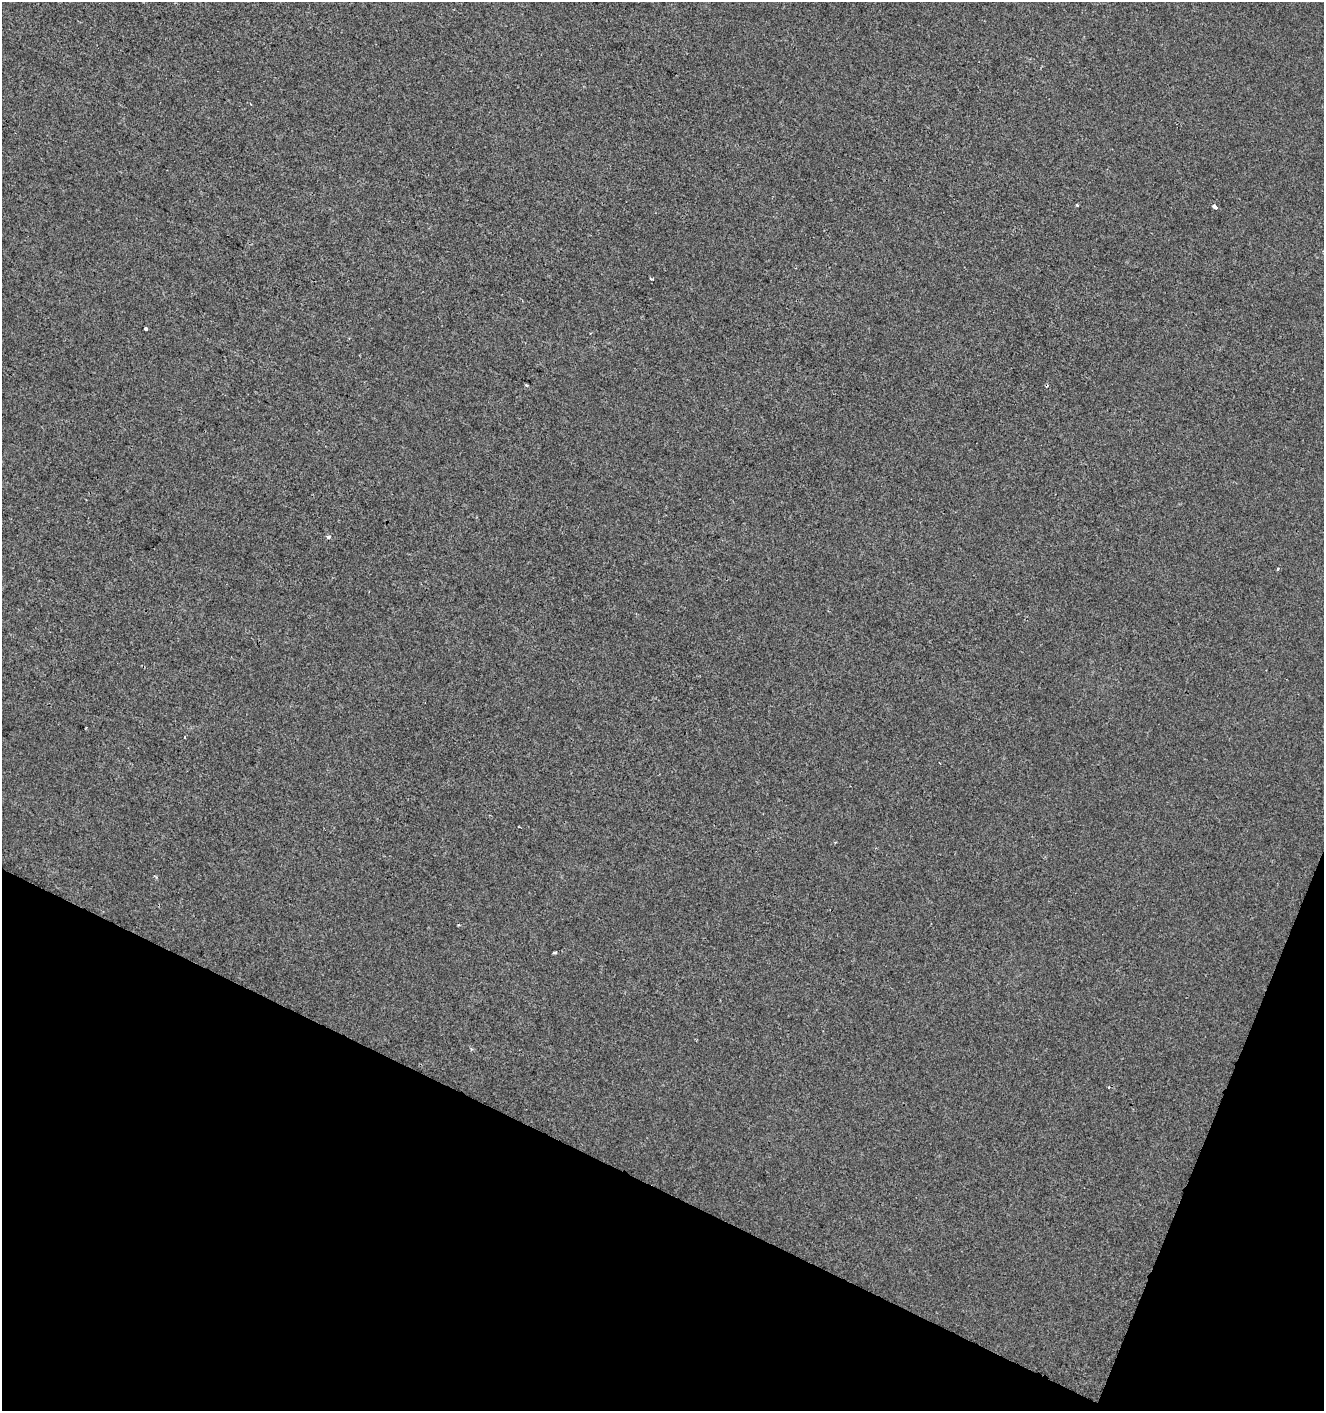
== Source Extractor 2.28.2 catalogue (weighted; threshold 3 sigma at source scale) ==
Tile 15 of 4 x 4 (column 3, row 4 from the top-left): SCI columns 2849-4170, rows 8-1416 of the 5761 x 5642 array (HDU 1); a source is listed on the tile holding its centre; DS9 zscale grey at full resolution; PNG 1326 x 1413 px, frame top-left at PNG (2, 2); no overlay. Shown black and unused: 20% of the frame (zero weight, under 2 of 3 exposures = <1% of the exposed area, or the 3 px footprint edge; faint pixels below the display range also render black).
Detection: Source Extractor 2.28.2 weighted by HDU 2 'WHT'; one run over the whole footprint, this tile lists its part. Background -3.41e-04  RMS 0.0042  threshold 0.0188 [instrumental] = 3 sigma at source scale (4.5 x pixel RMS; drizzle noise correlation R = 1.50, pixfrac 1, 0.0396/0.0396 arcsec/px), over >= 5 px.
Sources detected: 11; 3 cosmic-ray / hot-pixel residue — not listed; the other 8 listed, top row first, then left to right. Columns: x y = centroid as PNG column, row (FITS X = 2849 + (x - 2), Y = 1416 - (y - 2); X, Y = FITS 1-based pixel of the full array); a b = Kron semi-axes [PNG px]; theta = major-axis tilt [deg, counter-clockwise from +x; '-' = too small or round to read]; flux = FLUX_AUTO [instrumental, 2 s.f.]
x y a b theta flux
1077 205 3 3 - 0.66
1215 207 5 3 - 4.9
146 328 3 3 - 3.2
527 385 3 3 - 1.2
329 537 6 4 20 0.79
1278 569 4 3 - 0.62
185 737 3 2 - 0.41
555 953 3 2 - 0.71